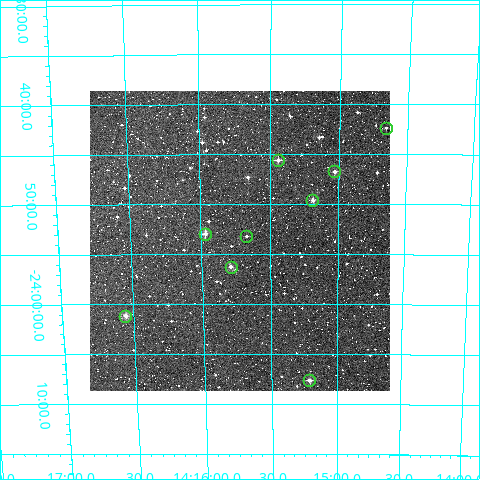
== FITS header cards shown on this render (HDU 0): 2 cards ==
NAXIS1  =                  300
NAXIS2  =                  300

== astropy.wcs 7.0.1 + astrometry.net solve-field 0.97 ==
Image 300 x 300 px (HDU 0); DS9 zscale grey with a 90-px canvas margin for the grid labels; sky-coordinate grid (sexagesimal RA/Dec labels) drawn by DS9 from the SOLVED WCS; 9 Tycho-2 reference stars matched to detected sources circled (green)
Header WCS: RA---TAN/DEC--TAN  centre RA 14:15:43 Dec -23:54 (213.93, -23.89 deg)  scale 6 arcsec/px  FOV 30.0' x 30.0'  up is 0 deg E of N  parity normal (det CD < 0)
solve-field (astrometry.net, Tycho-2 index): VERIFIED the header's WCS against the Tycho-2 star catalogue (verified at 2 index scales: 9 matches each, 0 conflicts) and refined it, rather than solving blind
Solved WCS: RA---TAN-SIP/DEC--TAN-SIP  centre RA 14:15:43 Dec -23:54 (213.93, -23.89 deg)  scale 5.95 arcsec/px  FOV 29.8' x 30.1'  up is -1 deg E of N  parity normal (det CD < 0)
The solver's refit moves the header's centre by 1.1 arcsec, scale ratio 0.9922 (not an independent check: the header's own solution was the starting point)
Tycho-2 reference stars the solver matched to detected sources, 9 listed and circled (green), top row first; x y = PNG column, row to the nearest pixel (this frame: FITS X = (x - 90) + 1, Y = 300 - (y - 91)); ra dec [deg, ICRS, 3 dp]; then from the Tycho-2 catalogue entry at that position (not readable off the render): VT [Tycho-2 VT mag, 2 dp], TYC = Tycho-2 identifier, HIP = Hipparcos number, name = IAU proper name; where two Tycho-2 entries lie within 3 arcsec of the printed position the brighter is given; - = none
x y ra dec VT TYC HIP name
386 128 213.665 -23.706 11.82 6731-937-1 - -
278 160 213.861 -23.760 10.92 6731-963-1 - -
334 171 213.758 -23.779 10.76 6731-892-1 - -
312 200 213.798 -23.827 11.37 6731-1050-1 - -
205 234 213.992 -23.883 10.75 6731-1310-1 69696 -
246 236 213.919 -23.887 12.36 6731-1069-1 - -
231 267 213.947 -23.938 10.92 6731-1181-1 - -
125 316 214.139 -24.019 10.18 6731-1195-1 - -
309 380 213.803 -24.127 10.78 6731-1391-1 - -